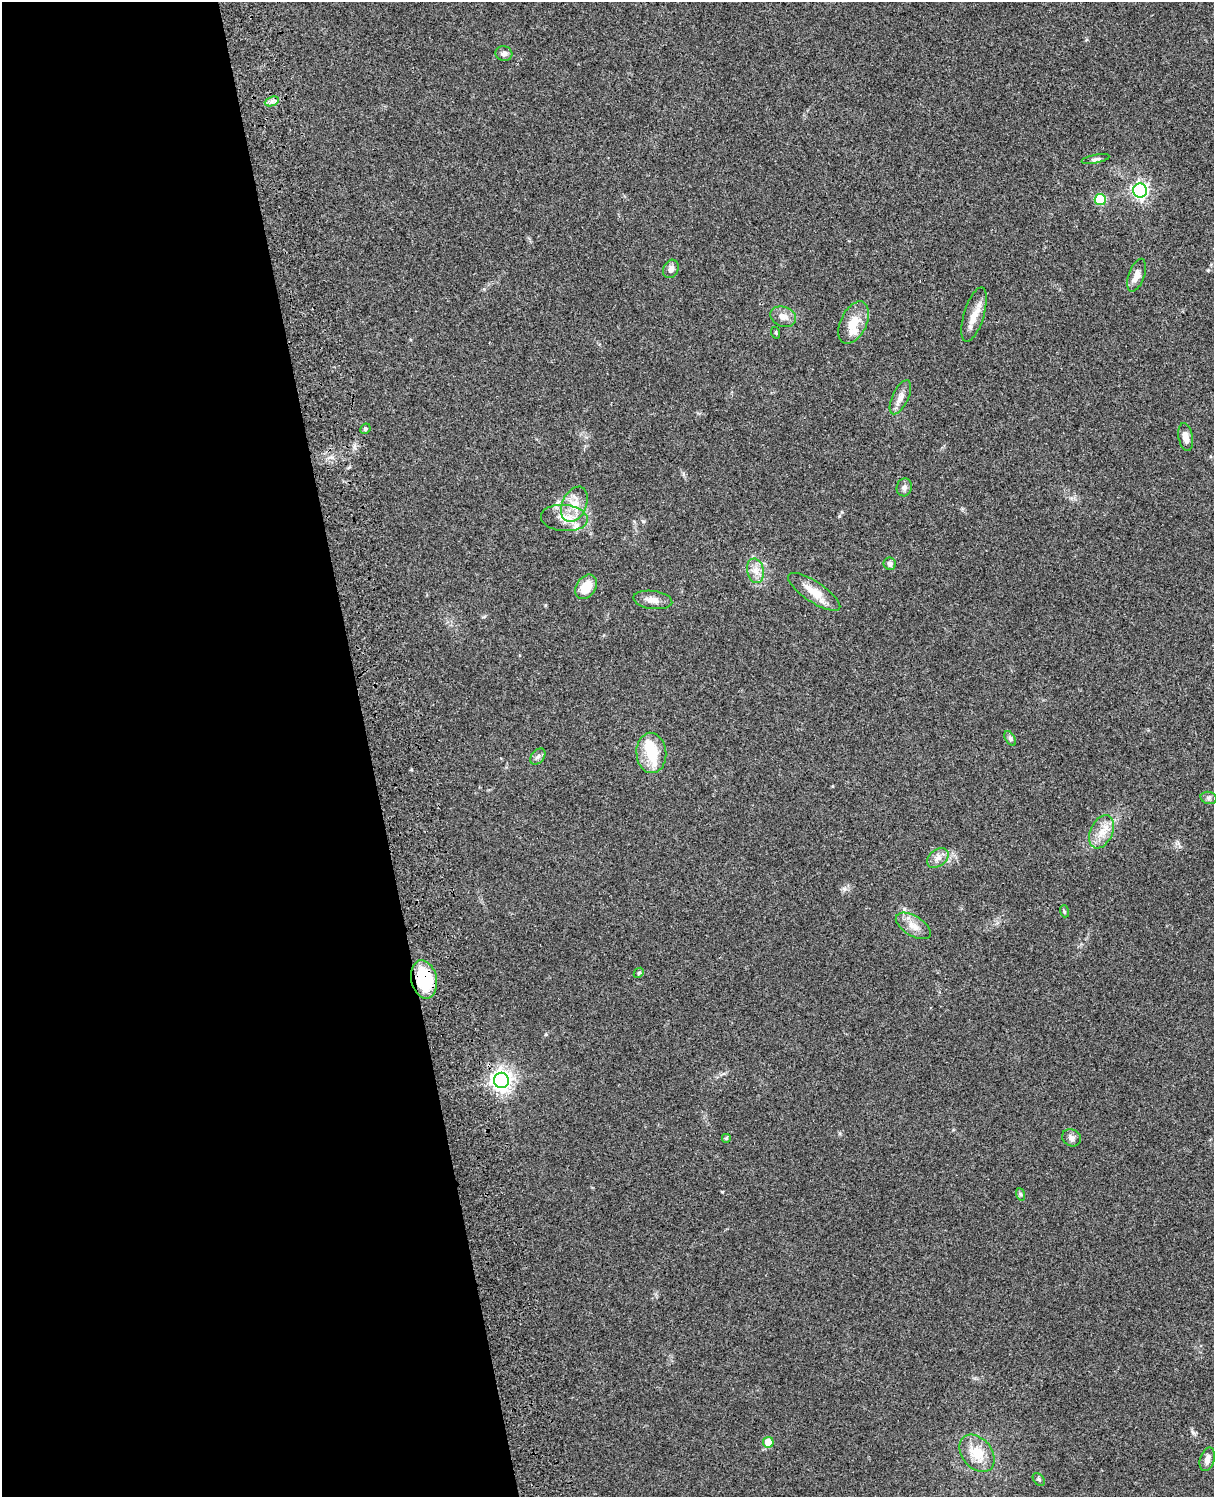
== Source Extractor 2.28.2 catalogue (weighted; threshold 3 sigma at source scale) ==
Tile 5 of 4 x 3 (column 1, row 2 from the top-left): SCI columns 119-1330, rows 1660-3154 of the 5088 x 4927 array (HDU 1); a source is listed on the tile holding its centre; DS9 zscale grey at full resolution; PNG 1216 x 1499 px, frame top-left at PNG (2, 2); each listed source drawn as its Kron ellipse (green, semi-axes under 4 px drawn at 4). Shown black and unused: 30% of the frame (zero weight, under 3 of 4 exposures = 6% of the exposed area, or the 3 px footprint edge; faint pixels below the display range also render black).
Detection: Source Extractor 2.28.2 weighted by HDU 2 'WHT'; one run over the whole footprint, this tile lists its part. Background 0.208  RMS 0.0082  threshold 0.037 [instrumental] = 3 sigma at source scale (4.5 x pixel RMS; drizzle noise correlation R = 1.50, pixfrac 1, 0.05/0.05 arcsec/px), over >= 5 px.
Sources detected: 44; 1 inside a brighter object's white glare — neither listed nor drawn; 3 inside a brighter listed object's ellipse — not listed separately; the other 40 listed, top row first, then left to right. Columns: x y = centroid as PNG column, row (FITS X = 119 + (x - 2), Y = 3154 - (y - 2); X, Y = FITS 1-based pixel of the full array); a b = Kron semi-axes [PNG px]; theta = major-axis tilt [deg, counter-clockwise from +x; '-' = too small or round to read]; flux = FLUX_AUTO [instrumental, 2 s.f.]
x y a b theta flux
504 54 8 7 - 2.9
272 101 7 4 20 2.4
1096 159 14 3 12 1.9
1140 191 7 7 - 230
1100 199 5 5 - 36
671 269 10 7 63 4.1
1136 275 17 8 70 6.7
974 314 28 10 73 11
783 317 13 10 -20 6.4
854 323 22 13 64 15
776 333 6 3 -72 0.92
900 397 18 8 65 6.2
365 429 5 5 - 1.4
1186 437 14 7 -80 7.5
904 487 9 7 77 3.2
574 504 18 12 65 13
564 518 23 13 -5 14
890 564 6 6 - 3
756 571 12 8 -79 6.5
586 587 13 9 55 15
814 592 30 10 -34 16
653 600 19 9 -8 7.2
1010 738 8 4 -60 1.7
651 753 20 15 -86 24
538 757 9 6 48 2.3
1209 798 8 6 -14 2.2
1102 832 17 11 65 11
938 858 12 8 35 5.2
1064 911 6 4 -72 1
913 926 19 10 -31 8.8
639 973 5 4 - 1.2
424 979 19 12 -77 43
501 1080 7 7 - 510
726 1138 5 5 - 0.96
1071 1138 9 8 - 3.8
1020 1194 6 4 -71 1.1
768 1442 5 5 - 14
977 1453 21 15 -50 19
1207 1459 12 7 73 4.7
1039 1479 7 5 -48 1.4
Overlapping masked pixels (flux is a lower limit): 2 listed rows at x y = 424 979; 501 1080
Unlisted compact peaks at least as high as the median listed source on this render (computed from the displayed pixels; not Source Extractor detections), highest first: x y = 722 1192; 1193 1432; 643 521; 844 889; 839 516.